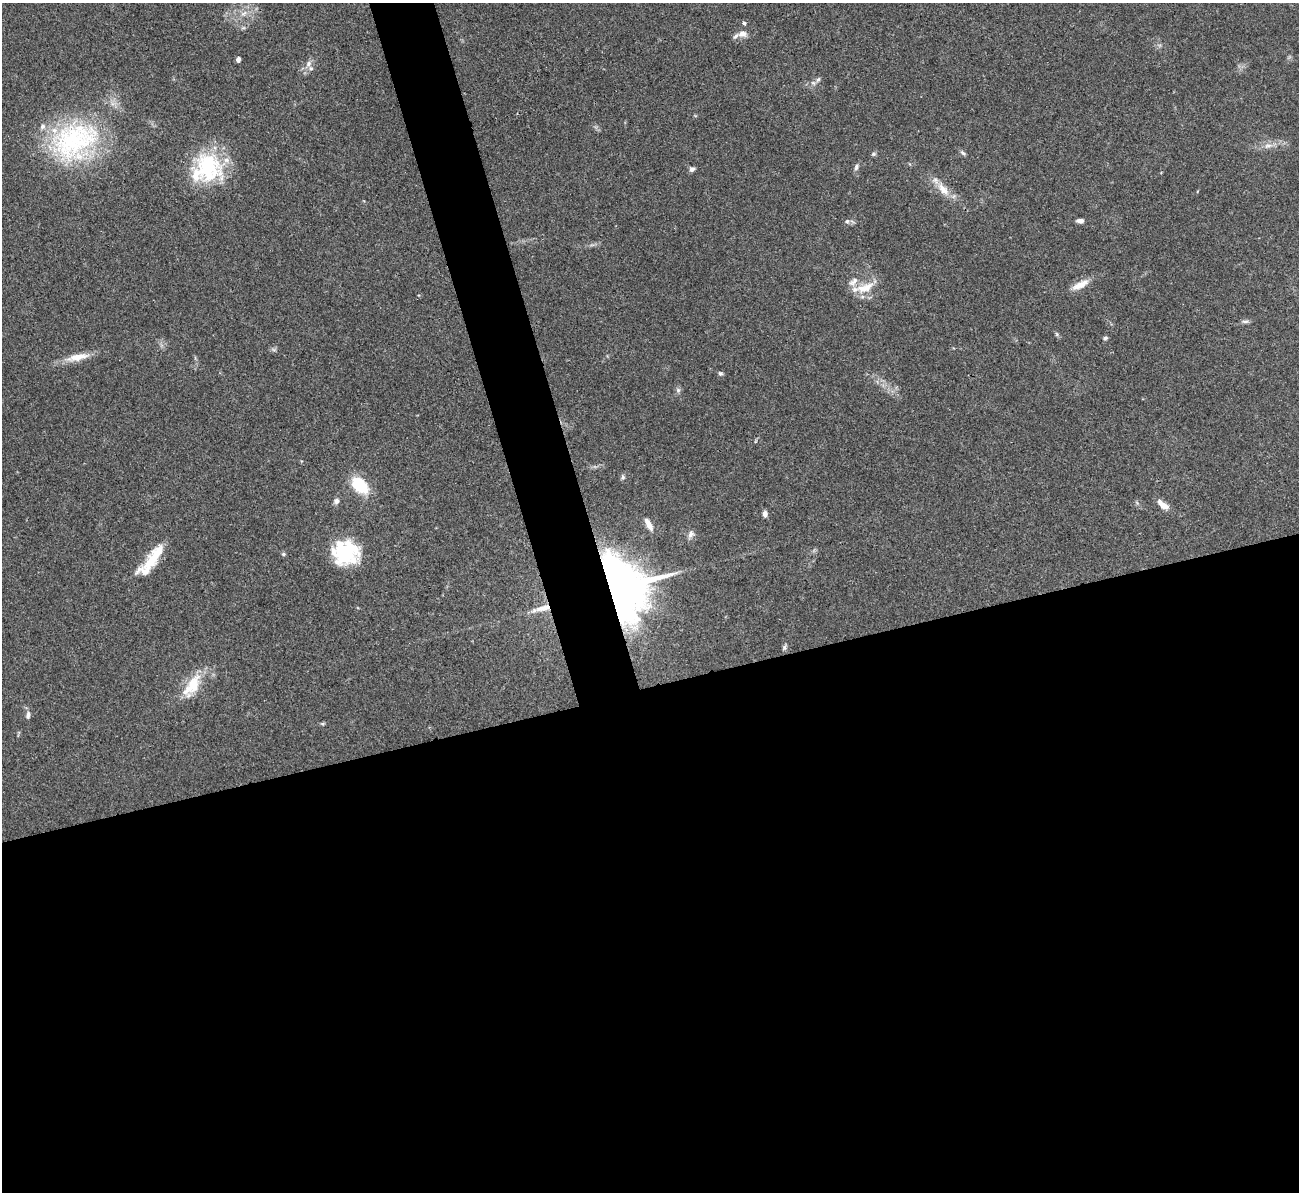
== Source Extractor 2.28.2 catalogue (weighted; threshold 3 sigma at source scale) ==
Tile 15 of 4 x 4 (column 3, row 4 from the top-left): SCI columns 2595-3891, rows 147-1336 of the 5190 x 5175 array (HDU 1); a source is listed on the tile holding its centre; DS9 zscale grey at full resolution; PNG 1301 x 1194 px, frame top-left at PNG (2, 3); no overlay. Shown black and unused: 45% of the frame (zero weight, under 3 of 4 exposures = <1% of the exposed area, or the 3 px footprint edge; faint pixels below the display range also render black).
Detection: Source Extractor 2.28.2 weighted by HDU 2 'WHT'; one run over the whole footprint, this tile lists its part. Background 0.0745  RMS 0.0058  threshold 0.0262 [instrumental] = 3 sigma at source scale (4.5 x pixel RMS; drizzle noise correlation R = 1.50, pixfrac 1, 0.05/0.05 arcsec/px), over >= 5 px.
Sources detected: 47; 8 inside a brighter listed object's ellipse — not listed separately; the other 39 listed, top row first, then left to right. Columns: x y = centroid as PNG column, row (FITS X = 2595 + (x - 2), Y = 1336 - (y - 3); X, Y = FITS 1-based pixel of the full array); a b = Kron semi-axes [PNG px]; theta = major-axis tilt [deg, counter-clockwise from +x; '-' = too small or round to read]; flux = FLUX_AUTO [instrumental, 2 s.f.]
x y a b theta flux
243 13 10 6 31 2.8
744 23 4 3 - 2
243 28 6 4 18 0.94
743 34 11 7 3 3.5
238 59 5 4 - 1.7
308 64 9 7 52 2.5
818 79 8 5 61 1.5
74 141 68 49 27 95
1268 146 12 6 11 3.3
963 153 9 4 -39 1.2
873 154 6 5 - 0.96
208 167 39 32 -60 48
856 167 9 5 77 1.6
692 169 7 6 - 1.7
943 189 24 10 -48 8.6
847 221 6 5 - 1.3
1080 221 8 5 2 2.4
1080 285 25 8 26 7
865 288 27 12 20 11
1245 321 11 4 0 1.4
1105 338 6 4 11 1
77 357 33 9 12 9.2
720 373 7 6 - 1.1
678 390 6 6 - 1.4
623 477 6 5 - 1.1
359 485 19 11 -45 26
336 501 7 7 - 2.1
1163 505 11 7 -26 5.3
765 514 6 5 - 2.8
649 524 17 6 -61 4.5
691 534 11 7 64 2.6
343 553 27 22 -39 41
283 554 6 5 - 0.95
151 560 44 12 52 20
620 587 45 36 -59 490
543 608 24 8 14 8
784 647 7 5 71 1.2
192 686 37 15 57 18
28 715 12 5 84 2
Overlapping masked pixels (flux is a lower limit): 2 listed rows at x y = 620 587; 543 608